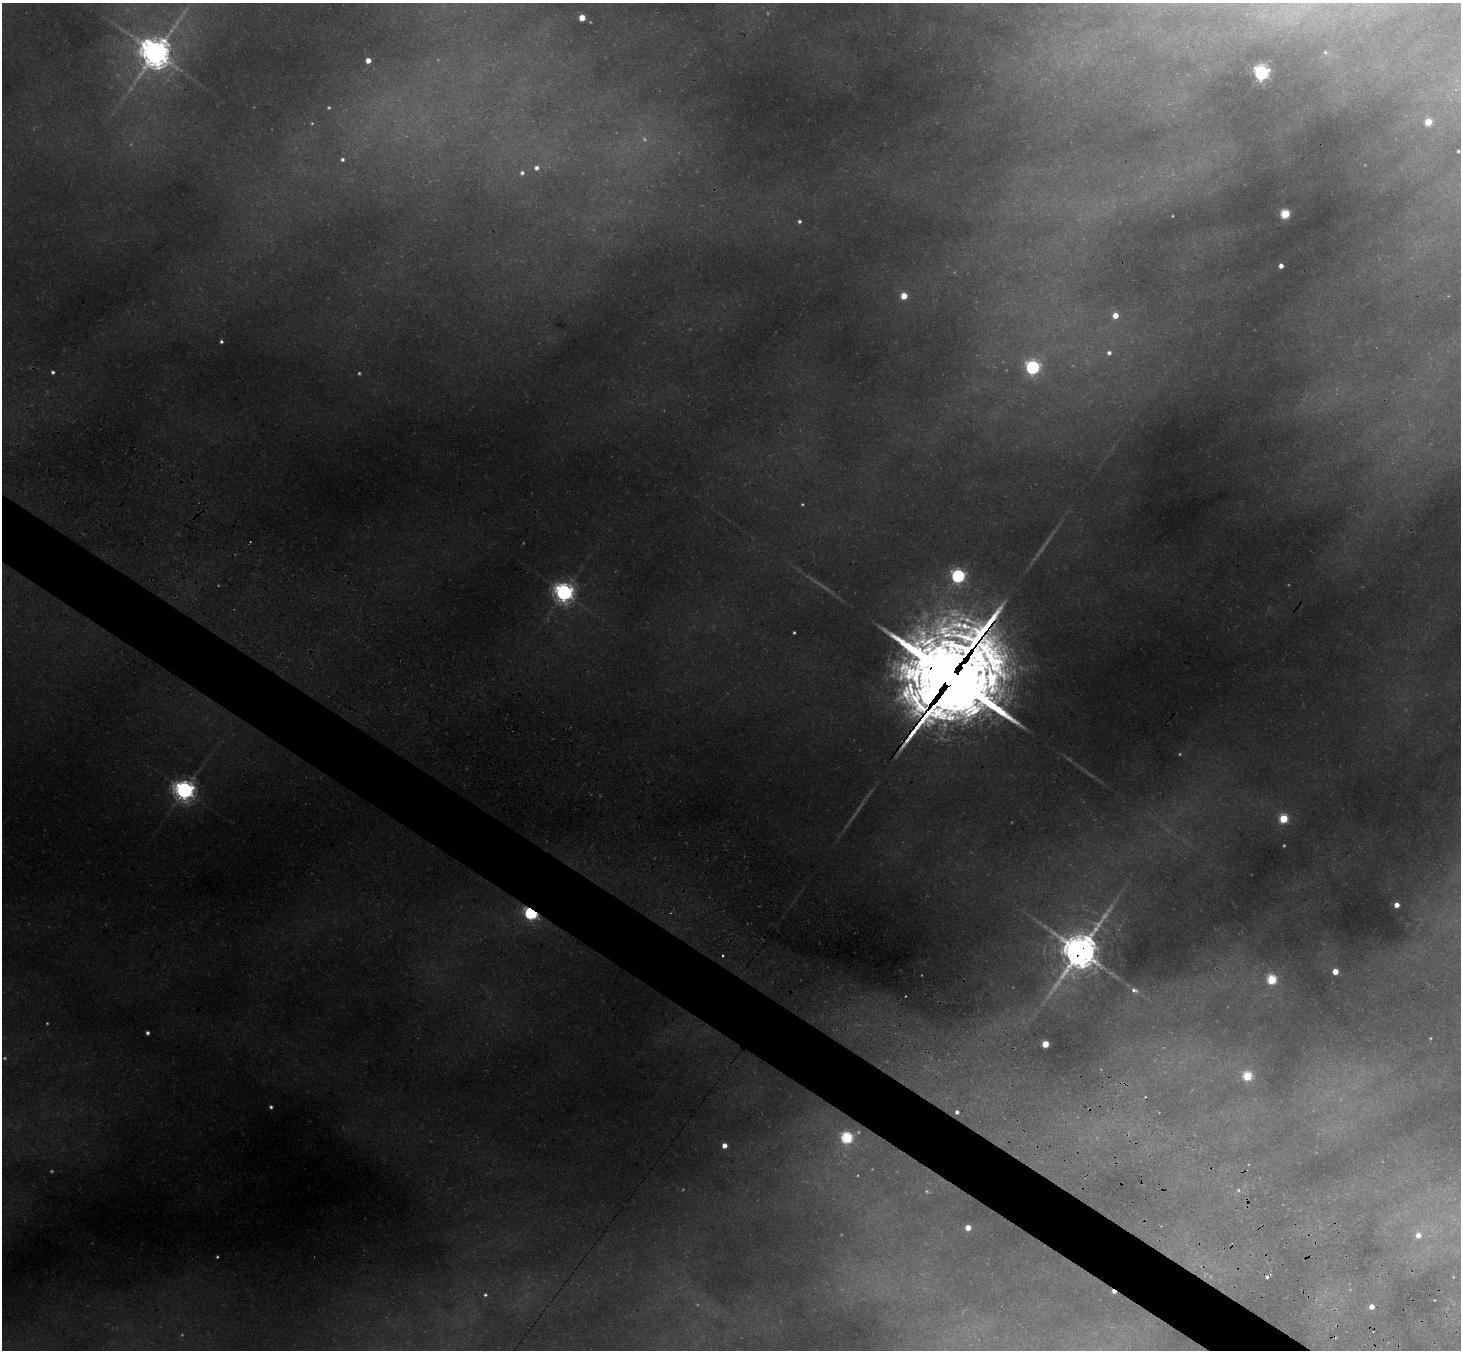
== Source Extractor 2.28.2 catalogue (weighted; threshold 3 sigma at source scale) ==
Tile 6 of 4 x 4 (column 2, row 2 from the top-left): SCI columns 1526-2984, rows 3047-4394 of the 5988 x 6014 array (HDU 1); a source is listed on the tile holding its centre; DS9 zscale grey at full resolution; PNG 1463 x 1352 px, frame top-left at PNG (2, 3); no overlay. Shown black and unused: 4% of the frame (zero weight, under 3 of 4 exposures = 7% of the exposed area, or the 3 px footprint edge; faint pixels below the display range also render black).
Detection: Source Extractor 2.28.2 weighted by HDU 2 'WHT'; one run over the whole footprint, this tile lists its part. Background 0.355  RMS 0.017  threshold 0.0769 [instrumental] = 3 sigma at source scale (4.5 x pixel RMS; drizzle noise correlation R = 1.50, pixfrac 1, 0.05/0.05 arcsec/px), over >= 5 px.
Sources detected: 63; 13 too faint to see at this stretch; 1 inside a brighter object's white glare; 2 cosmic-ray / hot-pixel residue — not listed; the other 47 listed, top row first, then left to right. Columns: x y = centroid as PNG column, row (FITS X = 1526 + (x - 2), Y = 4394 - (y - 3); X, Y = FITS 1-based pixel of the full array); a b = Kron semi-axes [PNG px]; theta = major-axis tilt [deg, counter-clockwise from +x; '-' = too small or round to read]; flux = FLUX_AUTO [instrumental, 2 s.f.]
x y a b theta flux
582 18 4 4 - 40
1325 52 5 5 - 2.6
156 53 10 10 - 3000
368 60 4 4 - 19
1261 73 6 6 - 700
1428 122 5 5 - 55
1458 151 3 3 - 2.4
342 159 6 5 - 5.5
536 168 5 5 - 7.7
522 173 5 5 - 4.8
1285 214 5 5 - 150
799 221 5 5 - 4.6
1281 266 4 4 - 12
904 296 5 5 - 44
1115 315 5 5 - 27
221 342 4 3 - 3.7
1109 353 5 5 - 6.6
1033 367 6 6 - 460
53 372 4 4 - 4.3
958 576 6 6 - 440
564 592 7 7 - 1100
794 633 3 3 - 2.5
951 678 40 35 45 26000
185 790 8 7 - 1200
1283 819 5 5 - 120
1397 905 4 4 - 15
531 913 6 5 - 410
1080 951 15 11 57 4600
723 956 3 3 - 2.9
1335 972 5 4 - 27
1272 980 5 5 - 150
1134 990 11 7 -22 8.8
147 1033 4 3 - 4.3
1045 1044 4 4 - 53
1247 1076 5 5 - 110
271 1107 4 4 - 3.8
957 1112 5 4 - 5.5
847 1138 6 5 - 250
725 1146 4 4 - 17
1238 1190 5 4 - 3.1
926 1191 5 3 - 2
968 1228 4 4 - 24
1418 1235 6 6 - 16
217 1257 3 3 - 2.3
1114 1291 5 3 - 12
485 1295 4 4 - 3.2
1372 1307 4 4 - 14
Overlapping masked pixels (flux is a lower limit): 4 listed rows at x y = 951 678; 531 913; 1080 951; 1114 1291